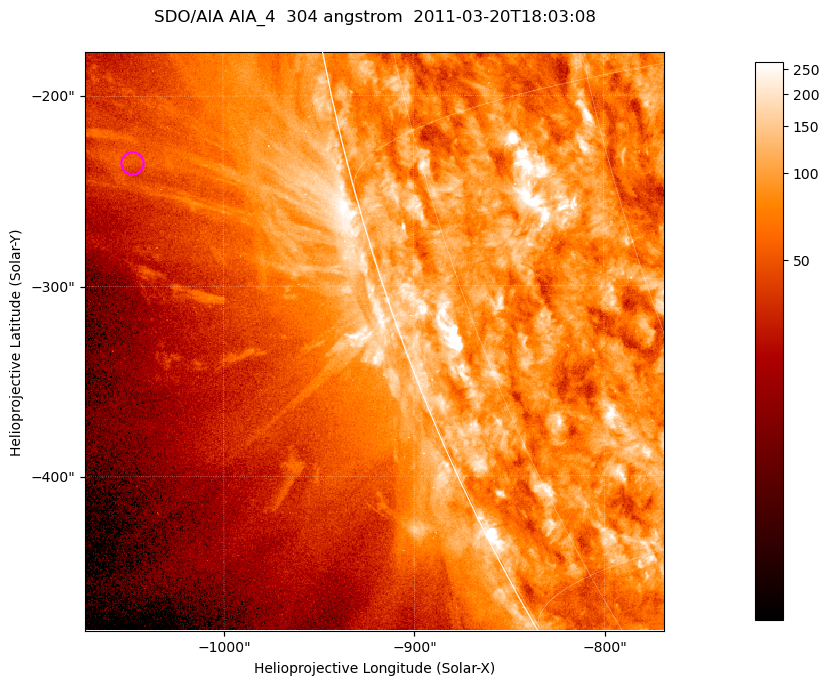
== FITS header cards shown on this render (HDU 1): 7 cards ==
TELESCOP= 'SDO/AIA '           / For AIA: SDO/AIA
INSTRUME= 'AIA_4   '           / For AIA: AIA_ATA1, AIA_ATA2, AIA_ATA3 or AIA_AT
WAVELNTH=                  304 / [angstrom] Wavelength
WAVEUNIT= 'angstrom'           / Wavelength unit: angstrom
DATE-OBS= '2011-03-20T18:03:08.124' / [ISO] Date when observation started; ISO 8
CTYPE1  = 'HPLN-TAN'           / CTYPE1; Typically HPLN
CTYPE2  = 'HPLT-TAN'           / CTYPE2; Typically HPLT

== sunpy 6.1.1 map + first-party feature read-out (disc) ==
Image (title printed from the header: SDO/AIA AIA_4  304 angstrom  2011-03-20T18:03:08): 507 x 507 px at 0.6 arcsec/px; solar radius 964 arcsec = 1606 px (partial field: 1.4% of the solar disc is inside the frame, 44% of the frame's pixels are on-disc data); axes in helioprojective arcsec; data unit not stated in the header (colour bar unlabelled)
Orientation: roll -0.132 deg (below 1 deg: not rotated)
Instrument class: DISC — disc imager (sunpy class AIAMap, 304 A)
Bright regions (active regions / flare kernels): reference = the on-disc median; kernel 5 px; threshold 5 sigma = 150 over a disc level ~84.6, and >= 1.15x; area >= 257 px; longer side >= 6 px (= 3.6 arcsec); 0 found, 0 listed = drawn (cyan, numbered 1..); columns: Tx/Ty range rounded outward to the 2 arcsec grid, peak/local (2 s.f.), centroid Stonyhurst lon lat
Off-limb structures (1.02-1.3 R_sun): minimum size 128 px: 7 found; the strongest spans PA ~100..105 deg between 1.07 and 1.14 R_sun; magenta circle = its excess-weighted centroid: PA ~105 deg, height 1.11 R_sun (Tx ~-1048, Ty ~-236 arcsec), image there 1.8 x the reference